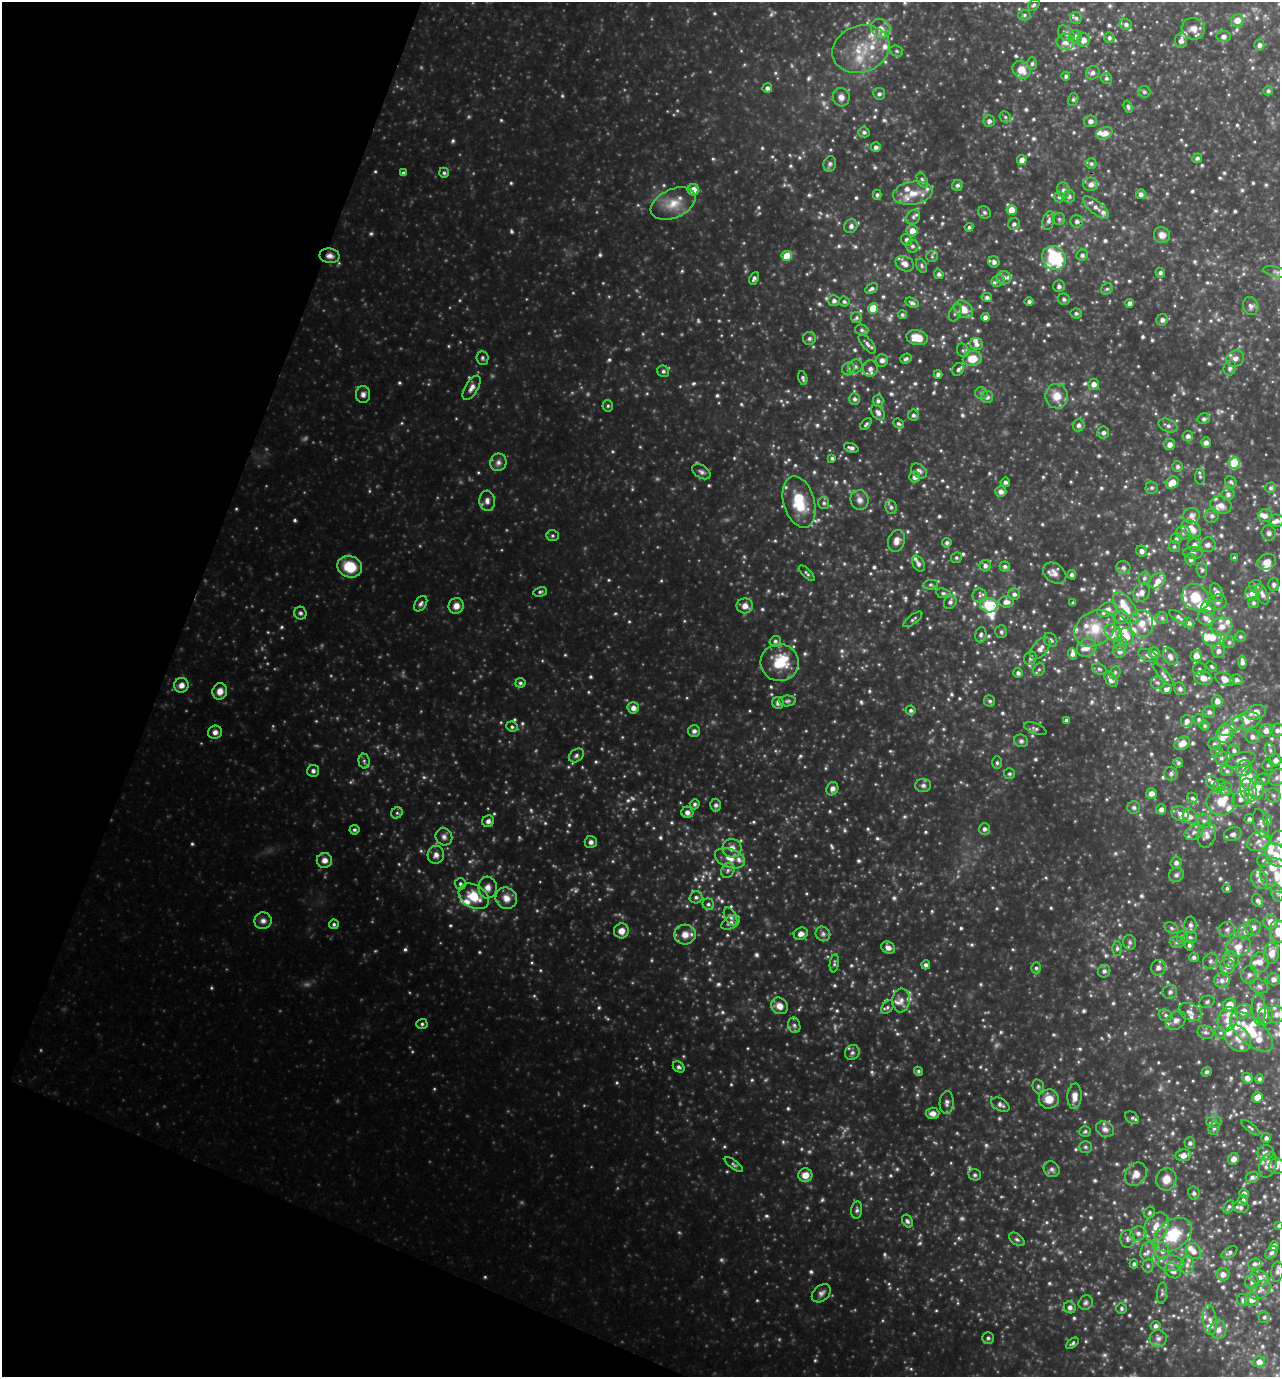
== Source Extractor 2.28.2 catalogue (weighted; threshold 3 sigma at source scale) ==
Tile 9 of 4 x 4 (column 1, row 3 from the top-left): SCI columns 138-1415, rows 1378-2752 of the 5518 x 5504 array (HDU 1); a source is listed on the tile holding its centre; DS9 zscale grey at full resolution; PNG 1282 x 1379 px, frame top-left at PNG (2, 2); each listed source drawn as its Kron ellipse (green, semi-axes under 4 px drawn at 4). Shown black and unused: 19% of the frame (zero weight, under 3 of 4 exposures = <1% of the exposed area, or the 3 px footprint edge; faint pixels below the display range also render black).
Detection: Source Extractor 2.28.2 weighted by HDU 2 'WHT'; one run over the whole footprint, this tile lists its part. Background 0.333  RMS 0.036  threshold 0.164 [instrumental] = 3 sigma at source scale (4.5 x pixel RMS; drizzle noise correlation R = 1.50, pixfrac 1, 0.05/0.05 arcsec/px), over >= 5 px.
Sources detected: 1085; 35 too faint to see at this stretch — neither listed nor drawn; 123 inside a brighter listed object's ellipse — not listed separately; of the other 927, all 500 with FLUX_AUTO >= 7.2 (the completeness limit of this list) listed and drawn (427 fainter detections not listed), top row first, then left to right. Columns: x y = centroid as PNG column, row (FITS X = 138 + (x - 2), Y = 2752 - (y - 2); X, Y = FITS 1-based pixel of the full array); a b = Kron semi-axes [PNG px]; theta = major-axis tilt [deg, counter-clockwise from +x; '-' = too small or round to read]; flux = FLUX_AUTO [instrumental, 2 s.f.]
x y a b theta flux
1034 5 6 5 - 7.9
1024 15 6 5 - 8
1076 18 6 6 - 9
1237 20 6 6 - 42
1126 24 6 5 - 10
880 28 10 9 - 32
1193 29 12 11 - 35
1066 33 9 6 -39 14
1075 37 6 6 - 21
1223 37 7 5 5 14
1109 38 5 5 - 9.7
1083 40 6 6 - 28
1181 41 7 6 - 18
1065 42 8 8 - 26
1259 45 5 5 - 13
861 49 29 23 20 150
897 51 7 5 -22 7.6
1032 64 6 5 - 7.5
1021 70 10 8 -42 52
1093 73 7 6 - 11
1066 76 4 4 - 8.3
1106 78 6 5 - 8.8
767 88 5 4 - 14
1268 91 5 4 - 8.2
1144 92 6 5 - 8.7
879 94 6 6 - 10
841 97 9 8 - 23
1073 100 7 5 75 7.2
1128 107 6 4 -71 8.6
1005 117 6 5 - 7.3
989 121 5 5 - 15
1090 121 6 6 - 13
864 132 6 5 - 10
1104 133 8 6 21 33
876 147 5 5 - 12
1197 158 5 4 - 10
1022 160 5 5 - 24
830 164 8 6 77 11
1091 164 5 5 - 8.2
403 173 4 4 - 11
444 173 5 4 - 8.1
922 180 8 5 -63 10
1091 184 7 6 - 20
957 185 6 5 - 9.3
693 190 5 5 - 44
1064 190 7 6 - 13
913 193 20 11 9 61
1141 194 5 4 - 15
877 195 5 4 - 7.7
1069 196 6 6 - 11
1059 197 5 5 - 7.6
673 204 24 14 24 79
1096 207 16 6 -39 26
1011 210 5 5 - 44
984 212 6 6 - 8.9
913 217 8 6 52 10
1059 219 6 6 - 7.5
1049 221 9 6 76 14
1077 221 6 6 - 13
1014 224 6 5 - 11
851 226 7 6 - 15
969 227 4 4 - 7.2
912 231 6 5 - 33
1162 235 8 8 - 26
907 240 6 5 - 13
912 246 6 6 - 11
1082 255 6 5 - 12
330 256 10 7 -10 19
787 256 5 5 - 85
932 256 6 5 - 7.9
1054 258 13 11 -52 290
994 262 6 5 - 12
905 264 9 7 -26 22
922 266 7 5 -64 7.3
1276 272 13 5 -13 15
1160 273 5 4 - 9.1
939 274 5 4 - 11
754 278 7 4 65 11
1004 278 7 6 - 14
998 281 7 5 31 8.1
1059 286 6 5 - 11
872 289 7 4 29 9.8
1107 289 6 5 - 7.6
987 297 5 4 - 12
1064 299 6 5 - 11
834 301 5 5 - 13
844 301 5 5 - 8.4
1029 301 4 4 - 9.8
912 303 7 4 -23 11
1130 303 4 4 - 17
1251 306 9 7 -73 16
873 308 5 5 - 82
963 309 10 8 -39 50
955 313 9 5 63 12
1076 313 5 5 - 8.5
902 315 5 4 - 8.3
985 317 4 4 - 18
856 318 5 5 - 8.4
1162 320 6 5 - 12
862 330 7 5 -16 9.5
809 338 6 6 - 12
917 338 11 7 -12 70
867 344 12 5 -49 14
976 344 6 6 - 15
963 350 7 5 -68 8.7
482 358 7 6 - 8.6
906 359 6 5 - 8.8
972 359 9 7 11 65
1235 359 9 8 - 18
882 360 6 6 - 16
855 367 7 6 - 10
870 368 8 7 - 21
1230 368 7 6 - 13
848 369 6 6 - 11
958 369 7 5 55 11
663 371 6 5 - 9
938 374 4 4 - 12
803 378 7 4 -73 9.9
1094 384 5 5 - 22
471 388 13 6 59 22
981 393 6 6 - 8.9
363 394 8 7 - 15
1057 396 12 11 - 51
987 397 6 6 - 14
854 399 6 5 - 11
878 401 6 5 - 10
608 406 5 5 - 7.2
878 413 8 6 -53 16
913 415 6 5 - 11
1204 419 6 5 - 10
898 423 6 4 -40 7.5
866 424 7 4 51 9
1079 425 6 6 - 14
1168 426 10 6 -24 15
1103 433 6 5 - 13
1188 436 5 5 - 15
1206 442 5 5 - 16
1170 444 6 5 - 22
851 448 7 4 -20 14
832 458 4 4 - 7.8
498 462 9 8 - 17
1234 463 5 5 - 150
1177 466 5 5 - 11
919 471 9 6 -39 14
701 472 10 6 -32 12
915 477 5 5 - 18
1200 477 8 5 -89 8.8
1005 482 5 4 - 12
1231 482 6 5 - 8.9
1172 483 7 5 42 56
1152 488 6 6 - 10
1271 488 5 5 - 9
1001 492 5 5 - 16
1228 494 6 6 - 13
860 500 10 9 - 22
487 501 10 7 -85 20
799 502 26 15 -74 130
824 503 6 5 - 7.4
1221 505 11 8 -14 28
891 507 7 5 -81 10
1265 515 7 6 - 18
1191 516 8 7 - 20
1212 516 7 7 - 13
1277 520 7 6 - 13
1191 529 10 7 -32 50
1183 533 7 6 - 12
1269 533 7 7 - 12
552 536 6 5 - 7.4
1176 539 5 5 - 8.5
896 541 11 8 73 26
947 543 5 4 - 10
1194 545 7 6 - 22
1207 545 8 7 - 15
1174 546 6 5 - 7.5
1142 551 6 5 - 16
1193 553 9 6 -4 12
956 558 5 5 - 7.7
1234 558 4 4 - 7.3
1191 559 6 5 - 12
1266 562 10 7 18 30
918 564 9 5 -59 12
985 566 6 5 - 14
350 567 12 10 -21 120
1005 567 5 5 - 9.8
1123 568 7 6 - 13
1202 570 8 5 -81 8.4
807 573 10 4 -45 8.4
1055 573 13 9 -36 29
1072 575 5 4 - 11
1144 578 6 6 - 10
1158 581 9 6 37 29
1274 584 6 5 - 12
930 585 7 5 5 7.7
1256 586 7 6 - 13
540 592 7 4 10 7.4
1141 592 10 8 64 24
1217 592 9 6 -65 20
943 593 7 5 -8 8
1252 593 7 7 - 23
1014 594 6 5 - 13
1262 594 11 5 -66 17
980 596 7 7 - 11
1196 597 14 12 -49 95
950 602 7 6 - 12
1006 602 7 5 -3 22
1218 602 8 7 - 15
1073 603 3 3 - 7.3
1254 603 5 5 - 8.8
421 604 8 5 57 12
989 605 8 7 - 100
456 606 8 7 - 28
745 606 8 7 - 29
1126 608 18 9 -55 61
1208 608 7 7 - 15
1108 609 10 6 24 19
300 613 6 6 - 9.4
1121 617 7 7 - 12
1179 617 11 4 -35 11
1162 618 6 5 - 7.7
1206 618 8 7 - 17
913 619 11 4 37 8.1
1189 623 5 5 - 12
1142 624 13 11 -87 46
1222 626 10 9 - 30
1095 628 21 17 30 100
1001 632 6 6 - 8.9
1113 633 10 7 -44 21
981 635 8 5 75 11
1126 637 8 7 - 59
1212 637 9 8 - 45
1240 637 5 5 - 7.7
1051 640 8 6 -53 10
775 641 6 5 - 8
1229 642 6 6 - 9.3
1121 644 7 6 - 11
1040 648 13 7 50 24
1087 648 10 8 29 28
1119 651 6 6 - 18
1218 651 7 6 - 16
1154 653 6 5 - 16
1073 654 6 4 -88 16
1148 655 10 6 -22 13
1170 656 9 6 -62 18
1196 656 6 5 - 35
1030 658 7 6 - 9.4
1242 662 7 4 -82 15
780 663 19 18 - 120
1211 666 6 4 -44 7.4
1039 669 7 5 68 9.1
1099 669 7 5 -19 8.7
1199 669 6 6 - 9.2
1018 673 5 5 - 12
1115 673 7 5 69 7.2
1163 675 14 4 -49 12
1203 678 9 7 -16 38
1111 679 8 5 -55 24
1225 679 10 6 -20 36
1236 680 6 5 - 13
520 683 5 5 - 7.8
1157 683 6 6 - 9.5
181 685 7 7 - 24
1166 689 6 5 - 14
1180 689 7 5 -50 11
220 691 8 7 - 32
787 701 8 5 3 8.5
990 701 6 5 - 9.6
1217 701 6 5 - 23
778 703 6 5 - 13
633 708 6 5 - 24
911 710 5 5 - 9.3
1209 712 6 6 - 12
1256 712 10 7 13 40
1199 719 5 5 - 8.3
1066 720 4 3 - 8.5
1187 721 6 6 - 15
1247 721 14 8 13 35
1205 726 5 4 - 7.9
512 727 6 5 - 8.4
1231 727 14 6 30 23
1035 729 12 5 -21 9.7
1277 730 6 6 - 16
694 731 6 6 - 13
1266 731 6 6 - 25
215 732 7 6 - 18
1224 734 9 8 - 65
1252 737 7 6 - 17
1021 741 7 6 - 9.6
1182 743 8 6 31 38
1214 744 6 6 - 11
1234 750 6 5 - 11
1270 750 7 5 -76 8.1
1217 752 6 5 - 7.7
576 755 8 6 36 10
1221 758 7 6 - 12
1241 760 14 7 16 31
1275 760 6 6 - 21
364 761 7 5 -87 8.8
997 763 6 5 - 8
1178 763 5 4 - 8.1
1268 765 6 5 - 8.6
1244 768 8 7 - 19
313 771 6 6 - 12
1227 771 6 5 - 9.5
1171 773 7 6 - 12
1009 774 5 5 - 8.1
1277 777 9 7 58 17
1249 779 12 8 89 66
1263 779 7 5 14 9.4
1213 782 7 6 - 14
923 785 8 6 -1 13
1219 786 7 5 45 9.5
1256 788 11 7 -89 78
832 789 7 5 62 16
1226 789 7 5 -89 9.8
1248 790 12 8 -75 32
1151 793 5 5 - 23
1273 795 7 6 - 12
1192 798 5 5 - 8.6
1241 799 9 7 20 22
1221 802 14 14 - 67
695 804 5 5 - 7.5
716 805 6 5 - 9.9
1134 807 6 6 - 9.5
1161 809 5 5 - 16
687 812 6 6 - 15
397 813 6 5 - 7.4
1180 814 9 7 -27 19
1190 817 8 6 -51 21
1249 819 5 4 - 11
1268 820 6 4 -72 7.2
488 821 6 5 - 14
1204 821 7 6 - 13
1261 823 14 7 -73 20
984 829 6 5 - 11
354 830 5 5 - 7.9
1194 832 10 7 29 19
1233 834 9 6 19 18
1207 835 12 9 79 30
444 837 9 8 - 16
1278 838 8 7 - 15
1258 841 12 9 30 30
591 842 6 6 - 14
732 848 9 9 - 29
436 855 9 8 - 21
1276 855 13 10 -52 47
730 858 16 9 -19 43
324 860 8 7 - 25
1264 861 6 6 - 12
1176 863 6 5 - 14
728 870 8 6 60 12
1176 875 7 7 - 12
1277 876 18 16 -45 95
1260 879 10 7 -61 24
460 884 6 6 - 8.5
488 888 11 9 88 25
1227 888 4 4 - 8.4
1277 893 9 5 -71 13
474 896 16 11 -32 97
696 897 6 6 - 10
506 898 11 10 - 37
1257 900 6 5 - 12
708 904 6 5 - 8.9
730 917 10 5 -62 13
263 921 8 8 - 18
1271 922 7 7 - 38
731 923 10 6 29 15
334 924 5 5 - 8.1
1190 925 8 6 -88 15
1172 928 7 5 -28 8.8
1253 928 8 8 - 26
1227 929 8 7 - 14
621 931 7 7 - 33
1278 931 11 8 -86 51
1245 932 8 7 - 19
801 934 7 6 - 19
823 934 7 7 - 11
685 935 11 10 - 38
1182 937 6 5 - 8.1
1190 937 7 5 5 9.3
1130 942 7 6 - 9.2
1177 942 7 5 1 10
1189 945 5 4 - 9.5
1238 946 13 10 25 42
888 948 7 5 -26 21
1117 948 7 5 89 9.8
1272 953 10 7 88 35
1194 957 5 5 - 11
1231 959 8 8 - 21
1210 961 8 7 - 14
1260 962 10 9 - 27
834 963 9 4 80 7.8
926 965 4 4 - 10
1227 966 7 7 - 19
1036 968 5 5 - 7.4
1158 968 8 7 - 22
1104 971 6 6 - 11
1249 975 9 7 78 15
1273 979 6 6 - 19
1222 980 8 7 - 20
1259 986 9 6 -22 14
1170 992 7 7 - 14
901 1000 12 8 84 26
1207 1002 8 6 21 10
1229 1005 7 6 - 51
779 1006 9 8 - 34
887 1007 7 5 50 8
1259 1009 15 7 -86 33
1243 1011 8 6 33 34
1190 1012 12 8 -23 25
1276 1014 9 8 - 19
1165 1015 7 5 -16 9.5
1266 1016 8 7 - 17
1227 1019 12 10 71 37
1176 1020 10 8 39 21
422 1024 5 5 - 7.8
794 1025 8 6 -75 12
1206 1032 8 6 -23 14
1252 1032 26 12 -41 110
1220 1033 6 5 - 7.6
1238 1038 15 11 -49 44
852 1053 8 7 - 12
679 1067 6 5 - 10
918 1071 5 4 - 7.4
1207 1072 5 4 - 7.9
1247 1078 6 5 - 21
1259 1079 5 4 - 9.9
1038 1086 7 5 -75 8
1075 1096 13 7 87 30
1258 1097 5 5 - 54
1049 1099 10 9 - 51
947 1103 11 7 87 15
1000 1105 10 6 -28 13
932 1113 7 5 2 20
1132 1118 7 5 -37 8.6
1214 1122 7 6 - 12
1214 1128 7 5 72 8.8
1251 1128 11 4 -38 7.9
1105 1129 9 7 -27 18
1085 1131 6 5 - 8
1266 1138 5 5 - 11
1190 1143 5 5 - 11
1085 1147 6 5 - 7.7
1266 1153 8 7 - 18
1183 1155 8 6 7 31
1233 1159 6 5 - 21
734 1165 11 4 -36 8.6
1268 1165 13 8 71 28
1277 1166 8 8 - 15
1052 1169 8 7 - 12
1136 1174 12 10 57 33
805 1175 7 7 - 41
975 1175 6 5 - 7.5
1252 1177 7 5 23 12
1166 1179 11 10 - 44
1194 1193 7 5 -77 12
1244 1194 5 4 - 15
1243 1200 5 5 - 10
1229 1207 7 4 62 8.2
1241 1207 8 6 -10 11
857 1210 8 5 82 9.8
1149 1213 6 5 - 7.8
907 1221 7 5 -57 8.6
1279 1226 4 4 - 7.6
1156 1227 15 11 62 60
1138 1233 8 7 - 16
1173 1235 21 14 35 180
1017 1239 9 5 -36 9.6
1127 1239 9 7 -89 13
1274 1246 5 4 - 26
1148 1251 10 7 75 17
1162 1251 8 7 - 19
1193 1251 8 7 - 26
1230 1252 9 5 34 9.2
1271 1253 7 5 52 10
1171 1263 13 8 -2 24
1134 1264 4 4 - 7.6
1255 1264 6 5 - 7.8
1187 1265 9 6 75 18
1148 1266 6 5 - 8.6
1173 1271 8 7 - 20
1277 1272 10 6 85 16
1223 1274 6 6 - 22
1260 1278 10 7 -35 28
1252 1282 7 7 - 17
1260 1290 12 8 35 21
821 1293 11 7 42 16
1162 1293 11 5 85 9.9
1252 1299 7 6 - 28
1243 1300 6 5 - 13
1086 1303 8 6 46 11
1070 1307 6 5 - 13
1121 1309 5 5 - 7.8
1264 1317 6 5 - 7.5
1210 1320 15 6 -82 22
1156 1326 5 5 - 12
1218 1330 9 8 - 25
988 1338 5 5 - 8.9
1158 1338 8 8 - 18
1072 1343 7 4 38 7.5
1259 1362 6 5 - 25
Overlapping masked pixels (flux is a lower limit): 1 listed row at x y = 330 256
Isophote crosses this tile's border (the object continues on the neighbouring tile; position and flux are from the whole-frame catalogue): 6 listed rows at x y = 1278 838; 1276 855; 1277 876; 1278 931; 1279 1226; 1277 1272